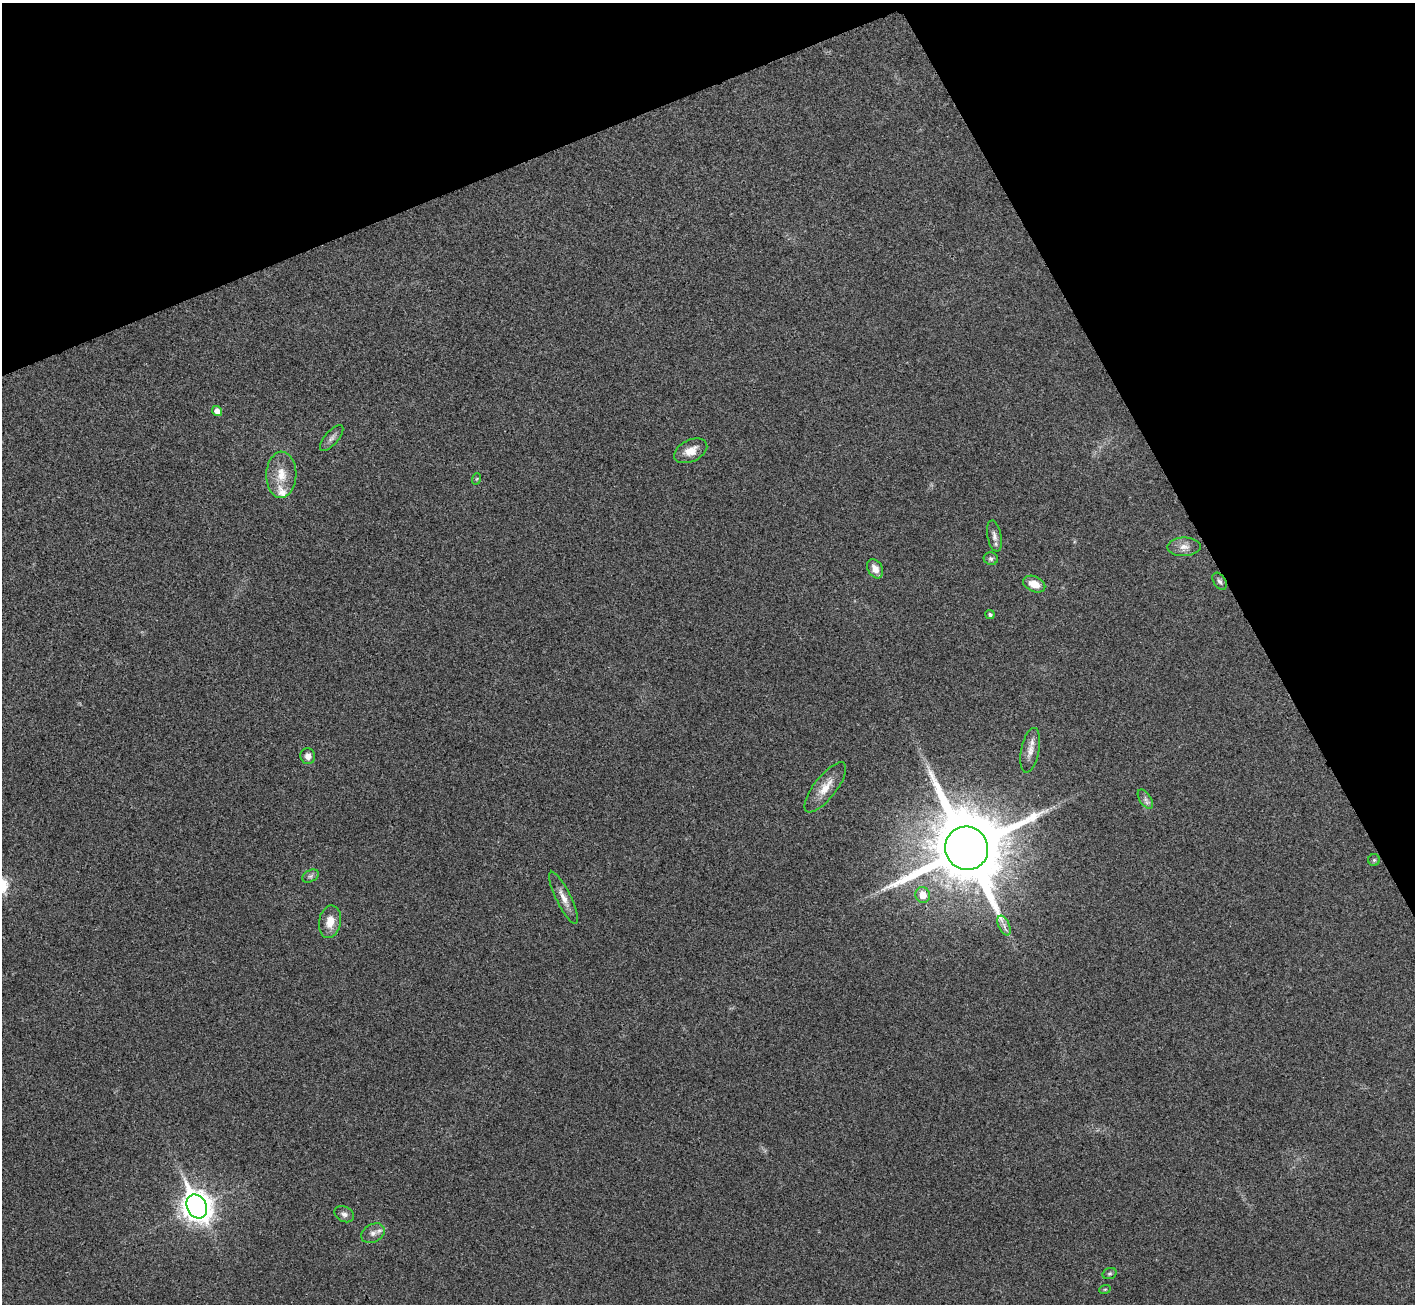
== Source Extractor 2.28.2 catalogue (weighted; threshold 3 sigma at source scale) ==
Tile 3 of 4 x 4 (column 3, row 1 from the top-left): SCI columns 2833-4245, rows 4064-5365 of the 5667 x 5657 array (HDU 1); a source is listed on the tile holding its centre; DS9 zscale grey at full resolution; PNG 1417 x 1306 px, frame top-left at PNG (2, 3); each listed source drawn as its Kron ellipse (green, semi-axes under 4 px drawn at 4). Shown black and unused: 22% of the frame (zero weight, under 3 of 4 exposures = <1% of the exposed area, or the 3 px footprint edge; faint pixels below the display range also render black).
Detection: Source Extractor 2.28.2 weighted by HDU 2 'WHT'; one run over the whole footprint, this tile lists its part. Background 0.0505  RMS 0.0067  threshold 0.0303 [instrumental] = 3 sigma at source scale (4.5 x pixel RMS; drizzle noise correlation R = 1.50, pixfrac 1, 0.05/0.05 arcsec/px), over >= 5 px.
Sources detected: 29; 1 inside a brighter listed object's ellipse — not listed separately; the other 28 listed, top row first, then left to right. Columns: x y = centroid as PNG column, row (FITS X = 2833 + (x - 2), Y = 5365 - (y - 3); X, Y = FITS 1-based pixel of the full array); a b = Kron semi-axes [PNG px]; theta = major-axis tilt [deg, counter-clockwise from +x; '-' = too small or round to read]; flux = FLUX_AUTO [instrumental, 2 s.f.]
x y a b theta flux
217 411 5 5 - 4.3
332 438 16 6 49 3.2
691 451 17 10 25 8.6
281 475 23 15 88 13
476 479 6 3 70 0.71
994 536 16 7 -79 3.8
1184 547 16 9 2 5.5
991 559 7 6 - 1.9
875 569 10 7 -59 5.2
1220 581 9 6 -58 2
1034 584 11 7 -24 9.2
990 614 4 4 - 1.6
1030 750 23 9 79 6.6
308 756 8 7 - 4
825 787 30 11 52 11
1145 799 11 5 -57 2.3
967 848 22 21 - 9000
1374 860 6 6 - 1
310 876 9 5 27 1.9
923 895 8 7 - 9.6
563 898 29 7 -64 7
330 922 16 11 80 9.2
1004 925 10 5 -64 2.7
197 1206 12 9 -63 870
344 1214 10 7 -26 2.8
373 1233 12 9 29 4.1
1110 1274 7 5 17 1.2
1105 1289 6 3 18 0.68
Overlapping masked pixels (flux is a lower limit): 1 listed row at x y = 967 848